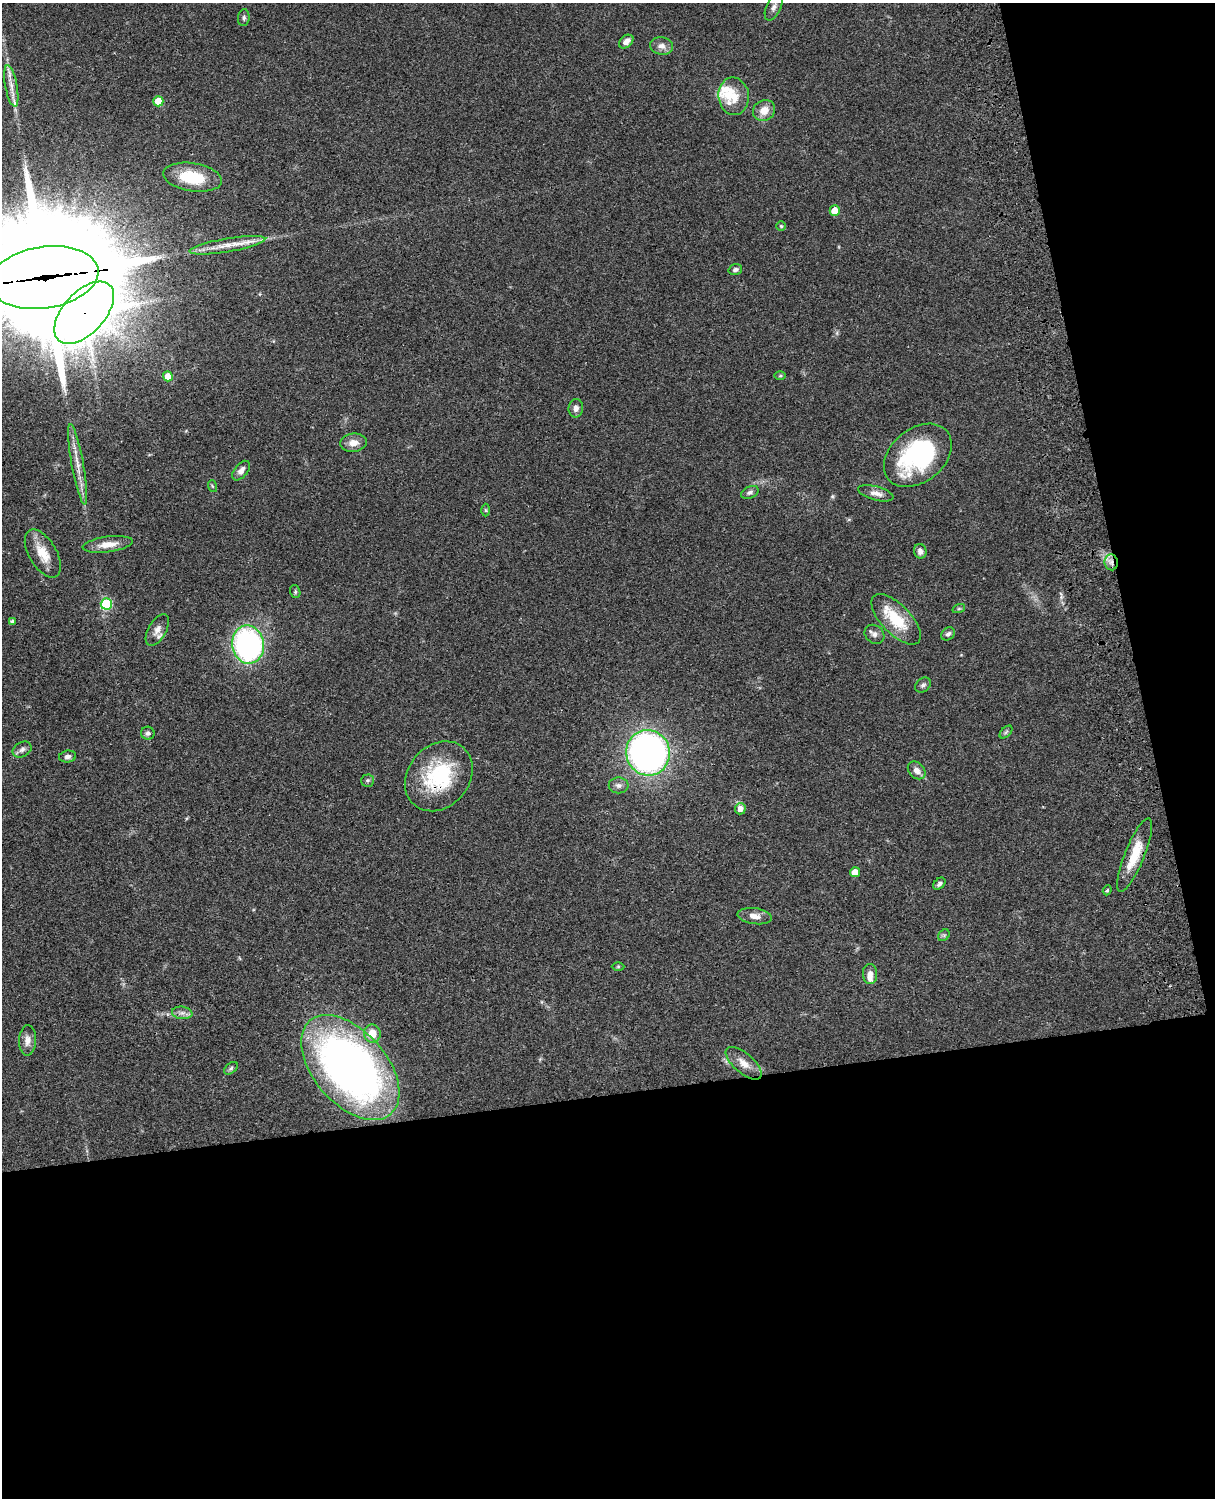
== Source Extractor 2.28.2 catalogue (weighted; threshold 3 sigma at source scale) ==
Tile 12 of 4 x 3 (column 4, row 3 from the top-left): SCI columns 3759-4971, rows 276-1771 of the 5090 x 4927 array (HDU 1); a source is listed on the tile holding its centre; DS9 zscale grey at full resolution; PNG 1217 x 1500 px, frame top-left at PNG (2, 3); each listed source drawn as its Kron ellipse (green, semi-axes under 4 px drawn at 4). Shown black and unused: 33% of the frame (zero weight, under 3 of 4 exposures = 6% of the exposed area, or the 3 px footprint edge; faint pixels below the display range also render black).
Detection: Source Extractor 2.28.2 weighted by HDU 2 'WHT'; one run over the whole footprint, this tile lists its part. Background 0.0822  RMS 0.006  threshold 0.0272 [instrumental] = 3 sigma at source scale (4.5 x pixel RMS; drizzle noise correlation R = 1.50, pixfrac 1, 0.05/0.05 arcsec/px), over >= 5 px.
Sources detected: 71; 1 inside a brighter object's white glare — neither listed nor drawn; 6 inside a brighter listed object's ellipse — not listed separately; the other 64 listed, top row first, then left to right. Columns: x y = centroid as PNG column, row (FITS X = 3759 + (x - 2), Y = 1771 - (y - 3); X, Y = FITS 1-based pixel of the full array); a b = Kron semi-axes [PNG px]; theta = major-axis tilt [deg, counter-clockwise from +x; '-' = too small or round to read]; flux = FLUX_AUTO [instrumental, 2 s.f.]
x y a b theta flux
774 7 14 7 65 2.9
244 18 8 6 85 1.5
626 42 8 5 40 3.5
662 46 11 8 -10 3.8
11 86 21 6 -79 5.4
734 96 19 15 -84 10
158 101 5 5 - 14
764 110 11 10 - 6.9
192 177 29 14 -9 25
835 210 5 5 - 8.7
781 226 5 4 - 0.77
227 245 38 6 10 10
735 270 7 5 16 1.5
44 278 55 31 9 27000
84 313 38 20 47 1900
168 376 5 5 - 9.2
780 376 6 4 1 0.83
576 408 9 7 82 3.1
353 443 13 9 7 5.2
918 455 38 26 39 83
78 464 41 6 -80 8.8
241 471 11 6 51 2.9
212 486 6 3 -71 0.68
750 492 9 6 22 1.8
876 493 18 7 -15 4.1
485 510 6 4 -89 0.76
108 544 25 8 7 7.9
920 551 7 6 - 2.7
43 553 27 13 -59 12
1111 562 8 6 -83 2.9
295 592 6 5 - 1.1
106 604 5 5 - 50
959 608 6 4 19 0.86
896 619 32 14 -46 23
12 622 4 4 - 1.7
157 630 17 9 61 4.6
874 634 10 8 -39 2.6
948 634 7 6 - 1.8
248 644 19 16 -80 120
923 685 9 6 43 1.7
1006 732 8 4 45 1.1
148 733 6 6 - 1.7
22 749 10 7 27 2.3
648 753 23 21 -76 320
68 756 8 6 7 2
917 770 10 7 -45 3.7
439 776 38 30 49 49
368 781 6 6 - 1.3
619 785 10 8 0 2.4
740 809 5 5 - 4.3
1135 855 39 10 68 16
855 872 5 5 - 7.7
939 884 7 5 42 1.6
1107 890 5 4 - 0.72
755 916 17 8 -7 4.7
944 935 6 5 - 1.1
618 966 6 4 1 0.79
870 974 10 7 -85 3.1
182 1013 10 6 -7 2.4
372 1033 9 8 - 9
28 1040 15 8 87 4.4
744 1063 22 10 -41 6.7
231 1068 8 5 41 1.2
350 1068 62 36 -49 380
Overlapping masked pixels (flux is a lower limit): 6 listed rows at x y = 44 278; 84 313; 1111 562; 248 644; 439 776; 1135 855
Isophote crosses this tile's border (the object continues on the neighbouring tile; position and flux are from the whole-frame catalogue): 1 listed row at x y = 44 278